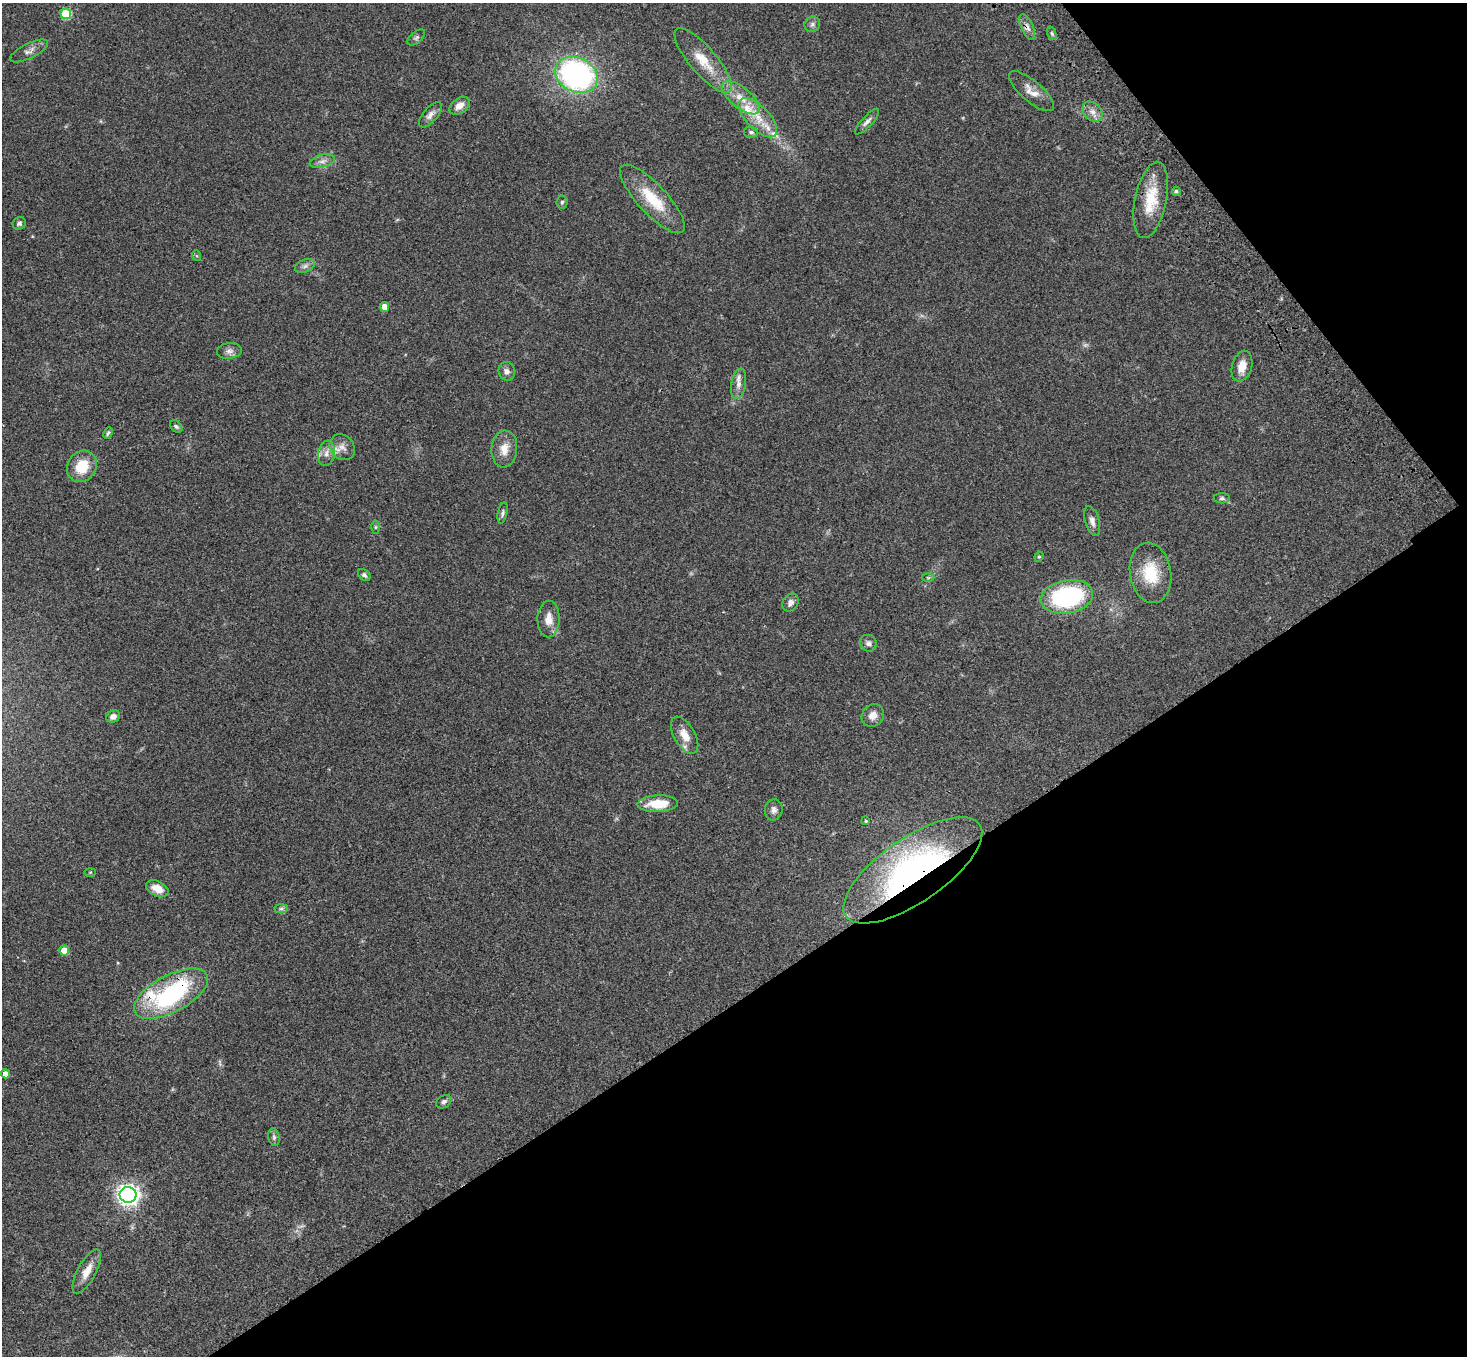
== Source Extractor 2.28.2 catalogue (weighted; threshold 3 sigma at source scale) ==
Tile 12 of 4 x 4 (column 4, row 3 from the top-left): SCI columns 4502-5966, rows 1731-3084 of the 6070 x 6030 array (HDU 1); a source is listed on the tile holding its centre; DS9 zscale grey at full resolution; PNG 1469 x 1358 px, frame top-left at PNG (2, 3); each listed source drawn as its Kron ellipse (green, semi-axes under 4 px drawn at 4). Shown black and unused: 32% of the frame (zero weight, under 3 of 4 exposures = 6% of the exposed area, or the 3 px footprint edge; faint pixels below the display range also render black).
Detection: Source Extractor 2.28.2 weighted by HDU 2 'WHT'; one run over the whole footprint, this tile lists its part. Background 0.0472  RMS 0.0052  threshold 0.0234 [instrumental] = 3 sigma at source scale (4.5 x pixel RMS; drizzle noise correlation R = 1.50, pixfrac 1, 0.05/0.05 arcsec/px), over >= 5 px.
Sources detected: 68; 1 too faint to see at this stretch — neither listed nor drawn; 3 inside a brighter listed object's ellipse — not listed separately; the other 64 listed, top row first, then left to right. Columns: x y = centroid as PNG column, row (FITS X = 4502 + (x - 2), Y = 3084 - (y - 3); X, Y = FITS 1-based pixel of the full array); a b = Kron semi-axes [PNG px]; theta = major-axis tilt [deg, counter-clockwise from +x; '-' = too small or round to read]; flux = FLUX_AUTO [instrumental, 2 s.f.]
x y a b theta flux
66 14 5 5 - 24
812 24 8 7 - 1.7
1027 27 14 6 -65 2.5
1052 33 7 4 -70 0.87
416 37 10 5 39 1.2
29 51 21 7 26 3
703 61 41 13 -49 13
577 75 22 17 -27 120
1031 91 28 10 -41 5.8
741 98 23 10 -39 8.6
459 106 11 7 38 3.9
1092 112 11 8 -45 3.5
430 115 15 7 50 2.9
758 118 25 11 -45 9.9
867 122 17 5 47 2.2
751 132 7 5 -6 1.2
322 161 13 6 15 2.5
1176 191 4 4 - 1.1
652 199 45 14 -47 19
1151 200 39 15 78 17
562 202 6 5 - 0.96
19 223 7 6 - 1.4
197 256 5 3 - 0.55
305 266 10 6 21 1.9
384 307 5 4 - 6
229 351 12 8 6 2.4
1242 366 16 10 74 6.1
507 371 9 8 - 2.2
738 384 15 7 80 3.4
176 426 7 5 -49 0.99
108 433 6 3 64 0.81
342 447 14 11 -49 4.2
504 449 18 13 86 6.3
326 453 13 8 80 3.4
82 466 16 14 55 13
1222 498 8 5 0 1.1
503 513 11 4 78 1.2
1092 521 15 7 -74 2.7
376 527 6 4 89 0.73
1039 557 5 4 - 0.63
1150 573 30 20 -80 18
364 575 7 5 -42 1.1
928 578 6 4 -1 0.68
1067 597 26 16 10 71
790 602 9 7 56 2.3
549 619 18 11 89 5.7
868 643 9 8 - 1.9
873 715 12 10 48 4.2
113 716 7 6 - 2.5
685 735 20 10 -61 6.9
658 804 20 8 3 12
774 810 10 9 - 2.3
866 821 3 3 - 0.57
913 870 81 32 34 130
90 872 6 4 2 0.47
157 889 12 7 -25 5.6
281 909 7 4 1 1.1
64 951 5 5 - 7.8
171 994 41 18 28 71
6 1074 4 4 - 4.1
444 1102 8 6 33 1.4
274 1137 9 5 -80 1.3
128 1195 8 8 - 250
87 1271 24 9 61 6.1
Overlapping masked pixels (flux is a lower limit): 3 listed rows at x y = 1027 27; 913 870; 171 994